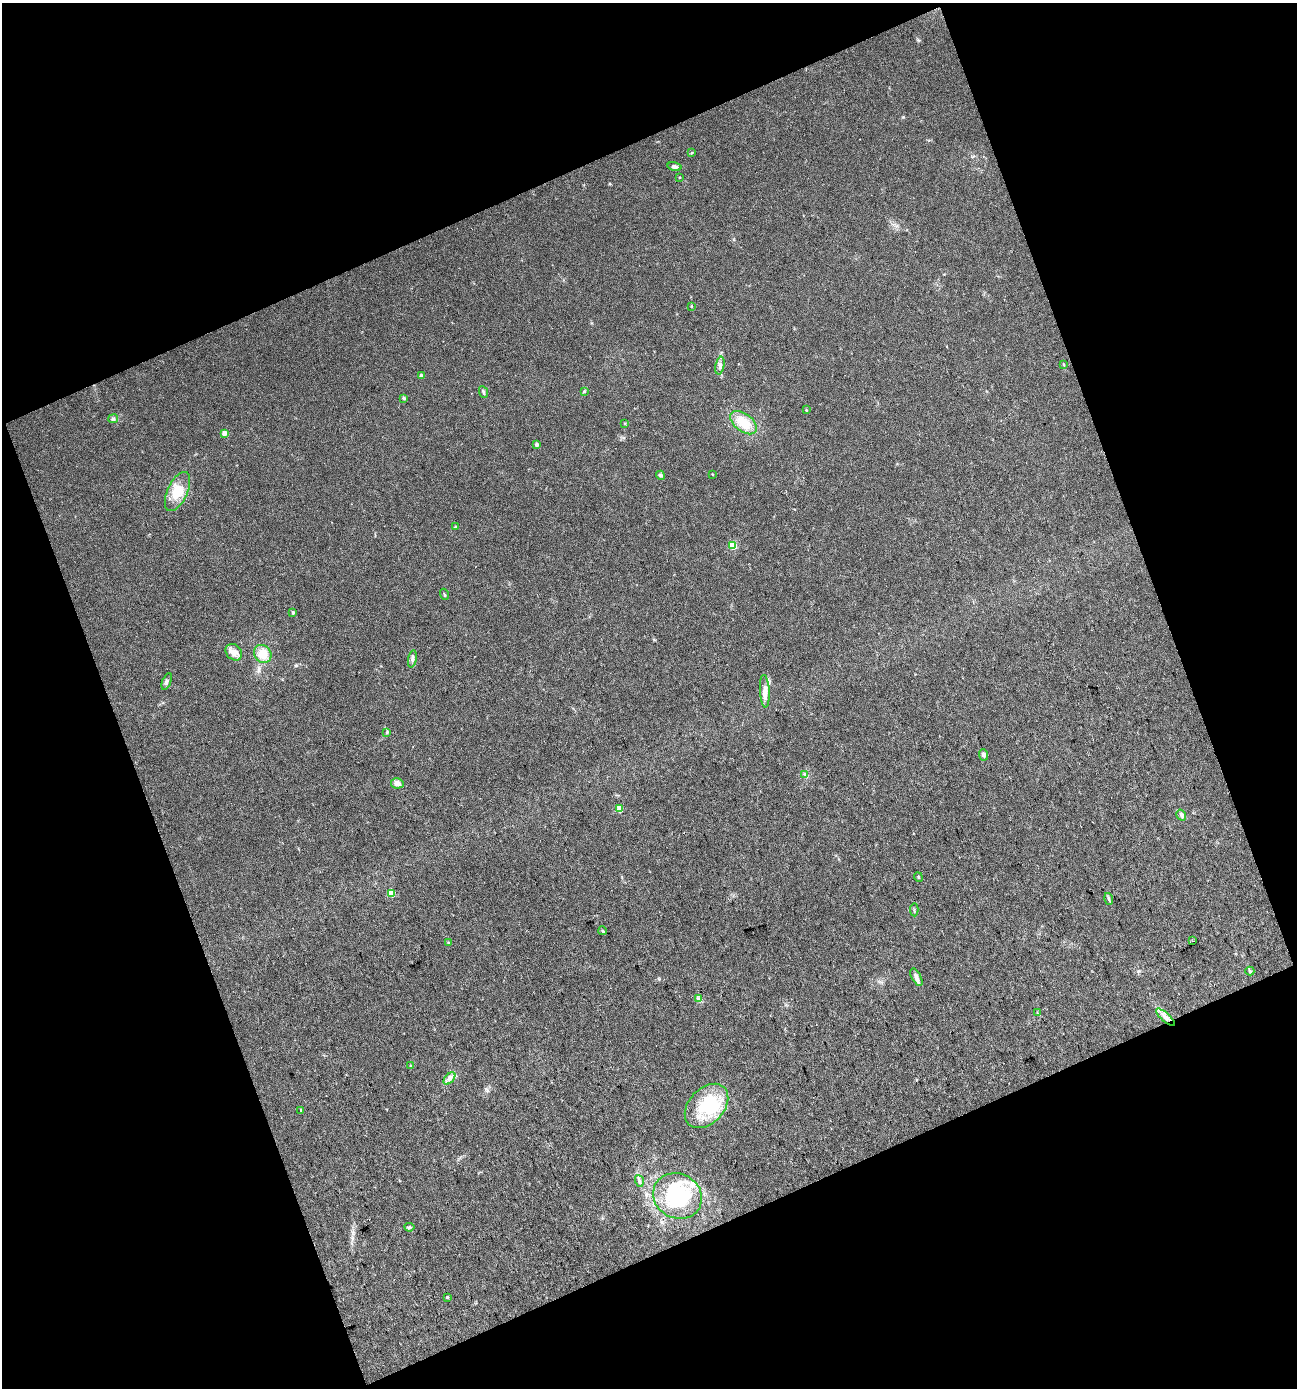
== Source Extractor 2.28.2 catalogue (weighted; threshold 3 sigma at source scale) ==
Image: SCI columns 50-2639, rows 2-2772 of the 2705 x 2772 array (HDU 1 of 3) = the unmasked area's bounding box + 8 px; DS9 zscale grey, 2 x 2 block average (1 PNG px = mean of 2 x 2 image px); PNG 1299 x 1390 px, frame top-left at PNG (2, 3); each listed source drawn as its Kron ellipse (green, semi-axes under 4 px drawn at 4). Shown black and unused: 42% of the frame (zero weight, under 3 of 4 exposures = <1% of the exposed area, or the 3 px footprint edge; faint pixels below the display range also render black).
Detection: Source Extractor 2.28.2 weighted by HDU 2 'WHT'. Background 0.0215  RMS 0.0046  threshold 0.0205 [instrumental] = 3 sigma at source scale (4.5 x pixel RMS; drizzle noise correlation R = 1.50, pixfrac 1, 0.0396/0.0396 arcsec/px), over >= 5 px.
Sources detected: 58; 2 inside a brighter object's white glare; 1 cosmic-ray / hot-pixel residue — neither listed nor drawn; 1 inside a brighter listed object's ellipse — not listed separately; the other 54 listed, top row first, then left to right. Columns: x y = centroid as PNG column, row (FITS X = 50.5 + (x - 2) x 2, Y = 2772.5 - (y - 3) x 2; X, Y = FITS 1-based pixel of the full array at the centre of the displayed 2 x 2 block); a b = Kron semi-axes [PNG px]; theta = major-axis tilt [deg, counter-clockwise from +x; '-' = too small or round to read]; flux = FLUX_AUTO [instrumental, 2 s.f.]
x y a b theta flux
692 153 3 2 - 0.88
675 167 7 4 -14 3.8
679 177 2 2 - 0.72
692 306 3 2 - 0.68
1064 364 4 2 - 0.94
720 366 9 4 78 3.8
421 375 4 3 - 1.5
483 392 6 3 -65 1.8
584 392 4 3 - 1.1
404 398 4 3 - 1.9
806 410 3 2 - 0.84
113 419 5 4 - 2.1
625 423 3 2 - 0.68
744 423 15 9 -38 23
224 433 3 2 - 13
537 445 4 3 - 2.6
712 474 3 2 - 0.52
660 475 5 3 - 2
178 491 21 10 65 22
455 527 3 3 - 0.96
733 545 3 3 - 47
444 594 5 2 - 1
293 612 2 2 - 2.8
234 652 9 7 -44 6.4
263 654 9 8 - 17
412 659 9 4 79 3.8
167 681 9 3 68 2.2
765 691 16 5 -87 7.6
387 732 3 3 - 1.1
984 755 5 4 - 3.1
805 774 4 2 - 1.3
397 783 6 5 - 5.7
620 809 3 2 - 22
1181 815 6 4 -58 2.5
918 877 5 3 - 0.96
391 893 3 3 - 32
1109 899 6 3 -74 1.7
914 910 6 2 -87 1.2
603 931 4 3 - 1.4
1192 941 2 2 - 0.81
448 943 4 2 - 0.75
1250 971 4 3 - 1.6
916 977 9 4 -61 4.1
699 999 4 2 - 1.3
1037 1013 3 2 - 0.78
1165 1017 12 4 -42 6.3
410 1066 4 3 - 0.95
449 1078 7 4 48 3.9
706 1106 25 17 46 60
301 1110 3 2 - 0.72
639 1181 6 3 -72 2.2
677 1196 25 22 -30 88
409 1227 5 3 - 1.6
447 1297 3 2 - 1.6
Diffuse or blended objects may show on this block-average render without a row.